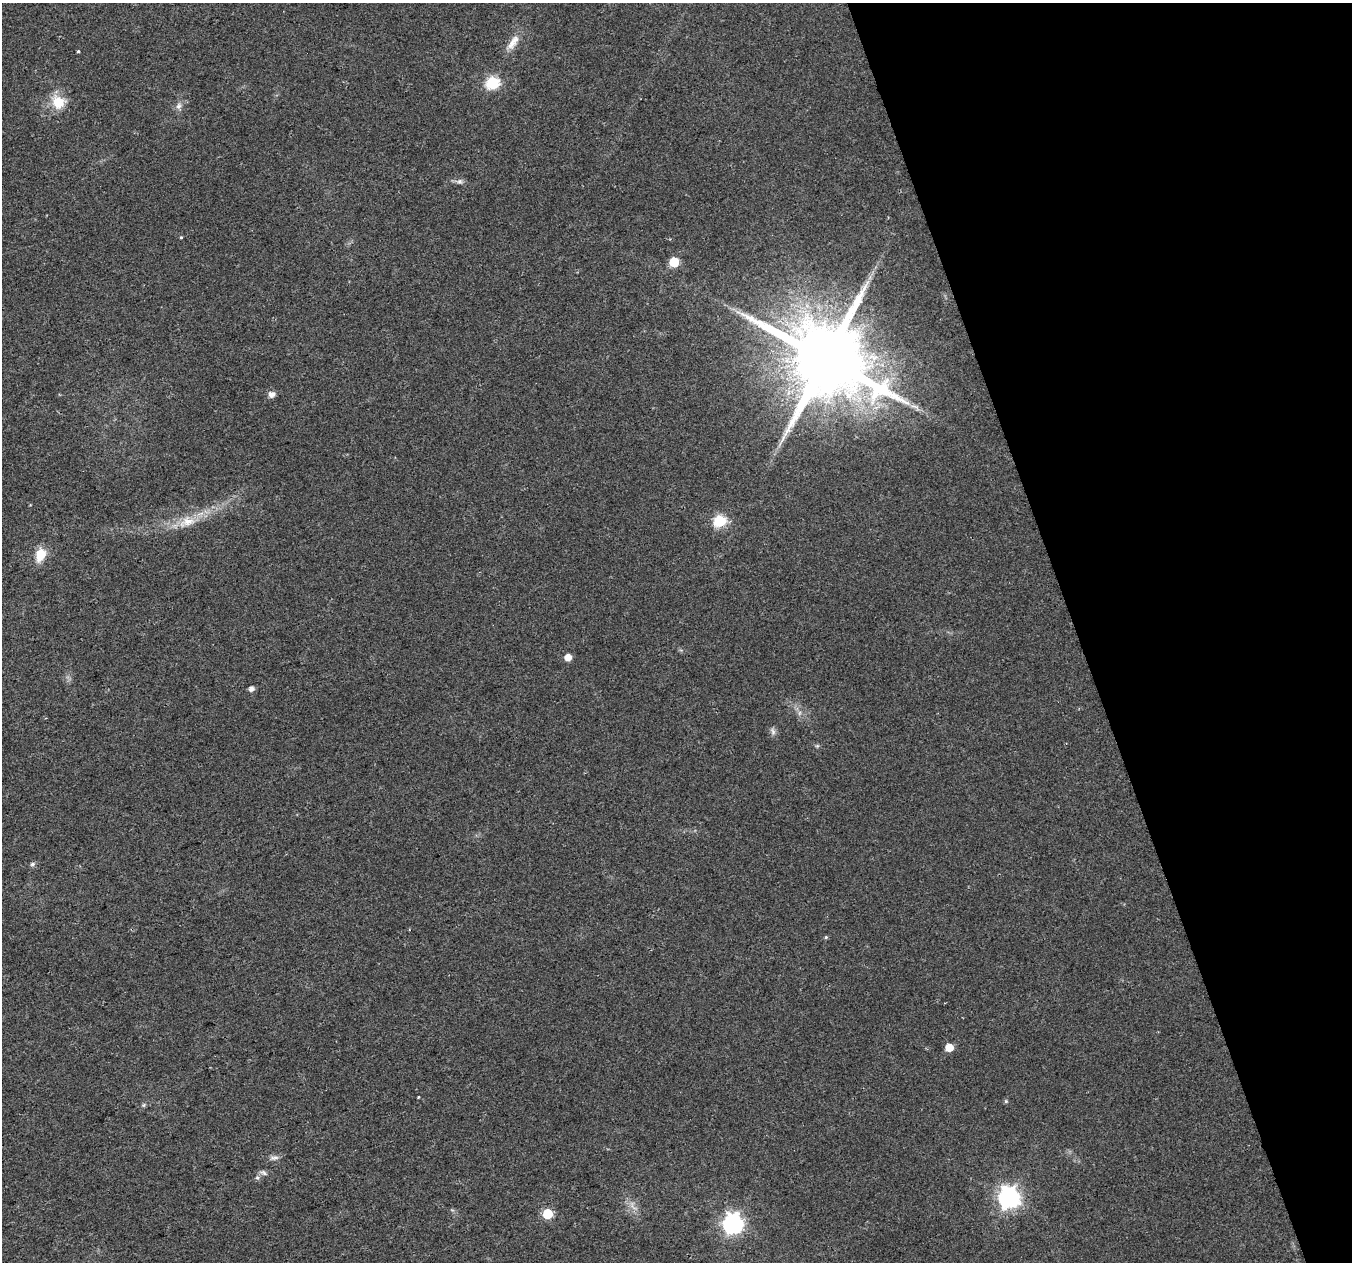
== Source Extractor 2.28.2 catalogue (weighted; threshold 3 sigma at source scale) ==
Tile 12 of 4 x 4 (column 4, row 3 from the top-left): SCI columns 4051-5400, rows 1380-2639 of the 5401 x 5226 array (HDU 1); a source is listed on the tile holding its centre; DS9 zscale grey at full resolution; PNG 1354 x 1264 px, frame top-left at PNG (2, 3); no overlay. Shown black and unused: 20% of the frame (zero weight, under 2 of 3 exposures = <1% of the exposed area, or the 3 px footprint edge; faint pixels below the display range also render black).
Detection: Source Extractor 2.28.2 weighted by HDU 2 'WHT'; one run over the whole footprint, this tile lists its part. Background 0.041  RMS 0.0055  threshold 0.0249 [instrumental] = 3 sigma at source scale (4.5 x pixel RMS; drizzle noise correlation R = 1.50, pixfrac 1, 0.0396/0.0396 arcsec/px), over >= 5 px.
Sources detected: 31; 1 too faint to see at this stretch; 1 long thin detection or spike segment (spike, bleed or trail) — not listed; the other 29 listed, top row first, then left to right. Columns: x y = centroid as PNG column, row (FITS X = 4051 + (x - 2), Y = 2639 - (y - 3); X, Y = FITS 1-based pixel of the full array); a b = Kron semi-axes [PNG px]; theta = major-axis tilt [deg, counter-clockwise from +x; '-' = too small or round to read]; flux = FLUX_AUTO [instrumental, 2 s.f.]
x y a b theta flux
513 42 26 9 55 6.6
78 51 3 3 - 1.4
493 83 7 6 - 66
58 102 18 15 -36 12
178 106 9 8 - 2.4
460 181 8 5 18 1.5
181 237 3 3 - 1.6
674 262 6 6 - 23
826 359 23 19 -17 9000
271 394 8 7 - 2.8
720 521 6 6 - 55
187 522 26 14 17 12
40 555 14 10 71 11
568 657 5 5 - 6.4
251 689 6 5 - 2.4
773 731 10 6 -65 1.9
817 746 6 4 18 0.76
32 864 7 5 17 1.2
826 937 5 4 - 0.73
949 1047 5 5 - 11
418 1097 3 3 - 1
1006 1101 6 5 - 0.75
143 1105 6 5 - 0.85
274 1158 14 6 7 2.3
263 1173 12 6 -21 1.8
257 1178 7 5 -68 1.2
1009 1197 8 8 - 340
547 1214 6 6 - 28
733 1223 8 8 - 260